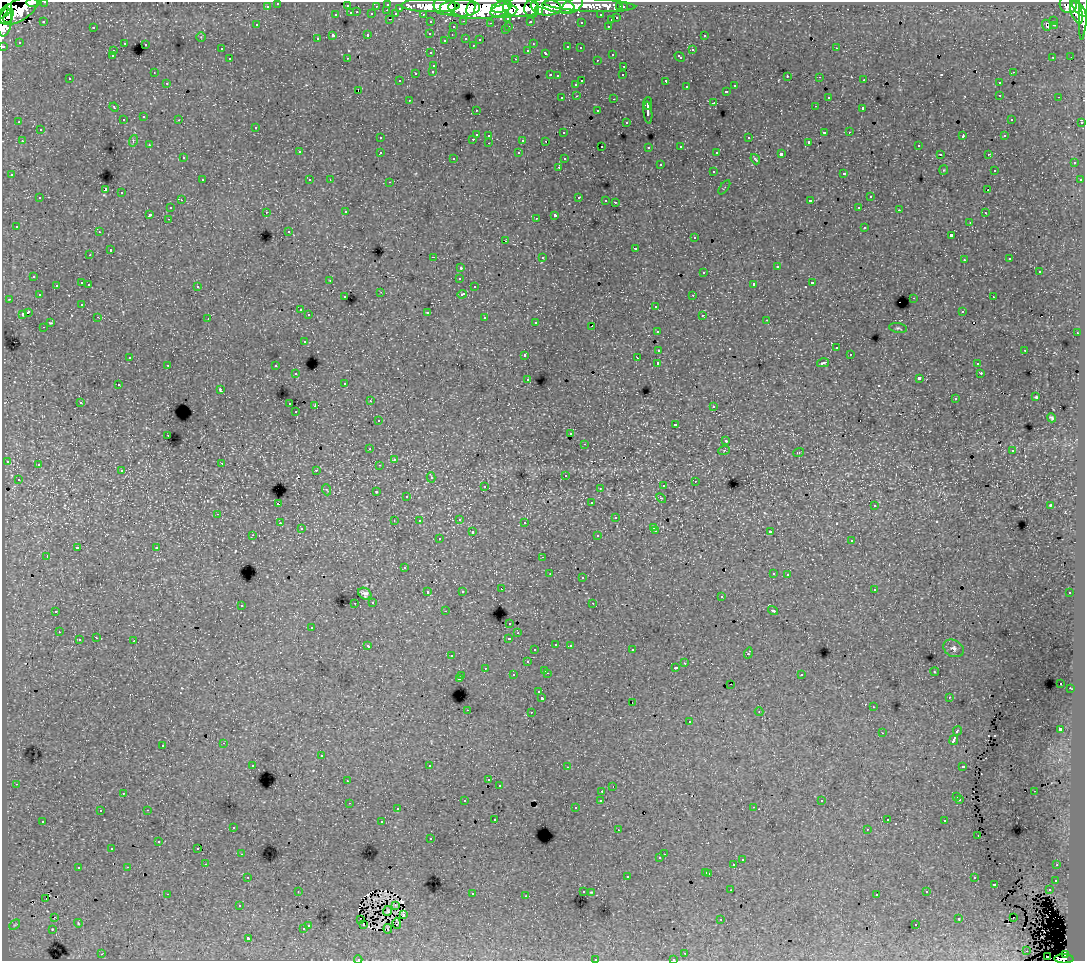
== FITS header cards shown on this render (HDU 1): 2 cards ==
NAXIS1  =                 1083
NAXIS2  =                  959

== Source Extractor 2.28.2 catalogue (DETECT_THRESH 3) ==
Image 1083 x 959 px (HDU 1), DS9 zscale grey, 1 PNG px = 1 image px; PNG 1087 x 963 px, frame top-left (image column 1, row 959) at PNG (2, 2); each listed source drawn as its Kron ellipse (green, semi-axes under 4 px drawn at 4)
Background 149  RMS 1.2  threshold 3.74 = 3 sigma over >= 5 px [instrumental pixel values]
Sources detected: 539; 6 with non-positive FLUX_AUTO (blend fragments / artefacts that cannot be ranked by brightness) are neither listed nor drawn; of the other 533, the 500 brightest by FLUX_AUTO listed and drawn (33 fainter detections omitted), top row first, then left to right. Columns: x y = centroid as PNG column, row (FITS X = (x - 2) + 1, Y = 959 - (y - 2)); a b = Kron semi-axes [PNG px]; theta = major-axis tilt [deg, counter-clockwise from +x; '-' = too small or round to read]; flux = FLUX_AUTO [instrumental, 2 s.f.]
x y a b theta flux
45 2 3 2 - 2400
33 3 7 3 1 27000
278 3 3 3 - 2900
388 4 3 3 - 5500
590 5 46 6 -2 120000
1068 5 9 8 - 97000
267 6 3 3 - 1700
347 6 3 3 - 920
376 6 3 2 - 1200
431 6 29 6 -2 260000
445 6 11 9 -23 200000
558 6 16 7 -6 150000
572 6 12 6 30 93000
1084 6 33 4 87 160000
502 7 10 5 14 230000
521 7 17 9 -2 360000
546 7 15 8 -6 280000
620 7 3 3 - 1300
623 7 3 3 - 2500
400 8 3 3 - 940
460 8 20 8 1 350000
479 8 30 11 -1 750000
471 9 7 4 76 82000
532 9 9 7 -89 170000
1079 9 10 4 -50 230000
387 10 3 2 - 240
5 11 9 4 45 18000
18 11 21 10 29 280000
504 11 13 6 5 220000
538 11 4 4 - 76000
1076 11 13 5 -74 230000
357 12 3 2 - 380
351 13 3 3 - 880
372 14 3 3 - 1100
396 14 4 3 - 950
423 14 3 2 - 2000
336 15 3 3 - 410
601 15 3 3 - 1800
9 16 8 4 66 110000
508 18 3 3 - 1200
617 18 3 3 - 580
390 19 3 2 - 290
611 20 3 3 - 470
464 21 3 2 - 430
530 21 3 3 - 1500
1054 21 2 2 - 95
5 22 14 6 79 210000
43 22 3 2 - 69
431 22 3 3 - 2300
581 22 3 2 - 120
490 23 3 2 - 120
257 25 3 2 - 160
1046 25 6 3 -67 320
1054 25 3 2 - 110
509 26 3 2 - 420
608 26 3 2 - 400
93 27 3 2 - 730
453 27 3 3 - 280
505 30 3 3 - 180
430 33 3 3 - 96
368 35 3 3 - 390
452 35 3 2 - 80
704 35 3 3 - 270
333 36 4 3 - 1700
201 37 4 4 - 96
466 38 3 3 - 320
317 39 3 3 - 150
480 39 3 3 - 200
445 40 3 2 - 74
19 42 3 3 - 88
125 43 3 2 - 66
145 44 3 3 - 380
533 44 3 2 - 90
473 45 3 2 - 78
3 46 3 3 - 5100
568 47 3 3 - 430
580 48 3 2 - 140
836 48 3 2 - 270
221 49 3 2 - 150
528 50 3 3 - 230
692 50 3 3 - 450
113 51 3 3 - 280
431 53 3 3 - 250
546 53 4 3 - 490
612 54 3 3 - 440
112 56 3 3 - 240
1071 56 3 2 - 92
680 57 6 3 -41 450
1053 57 3 2 - 160
347 58 4 2 - 65
230 59 3 3 - 340
516 59 3 2 - 470
597 60 3 2 - 180
434 65 3 3 - 330
624 66 3 2 - 290
433 71 3 3 - 350
154 72 3 2 - 80
1013 72 3 2 - 290
416 73 3 3 - 630
550 75 3 2 - 560
623 75 3 2 - 150
558 76 3 3 - 170
787 76 3 2 - 78
820 77 3 2 - 180
70 79 3 2 - 140
864 80 3 2 - 130
400 81 3 2 - 95
582 81 3 2 - 640
666 81 4 3 - 1100
167 83 3 3 - 260
999 83 3 2 - 200
576 84 3 3 - 220
735 86 3 3 - 360
687 87 3 3 - 300
358 90 3 2 - 120
726 91 3 3 - 330
1000 95 3 2 - 270
577 96 3 2 - 290
828 97 3 3 - 220
1059 97 3 2 - 180
562 98 3 3 - 230
614 99 3 2 - 370
409 100 3 2 - 230
714 103 3 3 - 1100
648 104 6 2 89 2200
815 106 3 2 - 160
114 107 5 3 - 71
863 108 3 3 - 1200
476 110 3 2 - 180
598 111 3 3 - 440
648 112 11 3 -84 2800
144 117 3 3 - 260
1011 119 3 3 - 190
123 120 3 3 - 220
179 120 3 2 - 240
19 122 3 2 - 110
626 122 3 3 - 200
1082 122 3 3 - 890
256 127 3 3 - 240
40 130 3 3 - 350
824 132 4 3 - 1100
849 132 3 2 - 210
564 133 3 2 - 87
476 134 3 3 - 1000
489 135 3 3 - 250
963 136 4 2 - 560
1004 136 3 3 - 210
380 138 3 3 - 210
749 138 3 3 - 460
473 139 3 2 - 410
523 140 3 3 - 910
22 141 3 2 - 290
133 141 6 3 75 120
546 141 3 2 - 67
809 142 3 3 - 160
489 143 3 2 - 220
149 145 3 3 - 190
602 146 3 2 - 200
681 146 3 3 - 310
918 146 3 2 - 290
649 147 3 3 - 290
299 152 3 3 - 330
380 152 3 3 - 370
717 152 3 3 - 160
519 153 3 3 - 250
781 154 4 3 - 2100
940 154 3 2 - 160
988 154 3 3 - 230
183 158 3 2 - 160
454 158 3 2 - 120
564 159 3 3 - 210
755 159 5 2 - 100
1074 163 3 3 - 350
660 165 3 3 - 590
559 167 3 2 - 320
944 170 5 4 - 95
994 170 3 3 - 110
713 171 3 3 - 470
844 173 3 3 - 490
12 175 3 3 - 230
202 180 3 2 - 290
310 180 3 3 - 220
330 180 3 2 - 84
1080 180 3 3 - 270
390 182 3 2 - 420
724 187 8 2 53 71
105 190 3 3 - 9500
988 190 2 2 - 73
122 193 3 3 - 500
579 197 3 2 - 550
870 197 3 3 - 450
40 198 3 3 - 460
181 200 3 2 - 260
606 200 3 2 - 190
810 201 3 3 - 1500
615 202 3 3 - 1100
859 207 3 2 - 240
170 208 3 3 - 320
899 210 3 2 - 200
266 212 3 2 - 270
346 212 3 3 - 330
985 213 3 2 - 180
150 214 3 3 - 1300
555 215 4 3 - 1800
536 218 3 2 - 140
168 219 3 2 - 250
970 222 3 3 - 180
16 226 3 3 - 150
865 227 3 3 - 410
289 231 3 3 - 150
99 232 3 2 - 270
951 235 3 3 - 1100
694 238 3 3 - 310
506 241 3 2 - 160
635 248 3 3 - 960
110 250 3 3 - 780
90 255 3 3 - 200
433 257 2 2 - 660
542 257 3 3 - 520
1010 259 3 3 - 190
964 260 3 3 - 210
777 267 3 3 - 940
461 268 4 4 - 95
1039 271 3 3 - 600
704 272 3 3 - 560
34 276 3 3 - 260
459 278 3 3 - 180
330 280 3 2 - 120
82 283 3 3 - 760
812 283 3 3 - 770
89 284 3 2 - 460
754 284 4 3 - 2100
56 285 3 3 - 180
197 286 3 3 - 350
474 287 3 3 - 220
381 292 4 4 - 84
462 294 5 3 - 640
39 295 3 3 - 200
693 295 3 2 - 250
345 297 3 3 - 140
993 297 3 2 - 280
914 298 3 2 - 590
9 299 3 2 - 230
82 304 3 3 - 200
656 306 3 3 - 450
300 310 3 3 - 260
962 311 3 3 - 260
28 312 4 3 - 1800
427 312 3 3 - 920
22 314 3 3 - 770
309 315 3 3 - 340
702 315 3 3 - 360
98 317 3 2 - 260
485 318 3 3 - 730
208 319 3 2 - 69
767 320 3 2 - 140
536 322 3 3 - 250
50 323 3 2 - 82
592 326 2 2 - 82
44 327 3 2 - 230
898 328 9 4 -9 160
657 331 3 3 - 400
1077 333 3 2 - 260
304 341 3 3 - 370
836 348 3 3 - 190
659 350 4 3 - 1400
1025 350 3 2 - 520
850 354 3 2 - 230
525 355 3 3 - 260
130 357 3 2 - 130
637 358 3 2 - 79
658 363 3 3 - 2900
823 363 6 3 13 150
977 364 3 3 - 230
168 365 3 2 - 360
276 366 3 3 - 310
981 373 3 2 - 97
296 374 3 2 - 280
919 378 4 3 - 2900
528 379 3 3 - 220
345 383 3 3 - 160
118 385 3 3 - 270
220 389 4 3 - 120
1036 397 3 3 - 130
955 399 3 3 - 190
370 401 3 3 - 220
80 402 3 3 - 240
290 404 3 2 - 380
315 406 3 3 - 760
714 406 3 3 - 250
296 412 3 2 - 200
1051 418 4 3 - 150
378 421 3 3 - 290
675 424 3 3 - 240
571 433 3 2 - 200
168 435 3 2 - 320
726 441 4 4 - 84
585 444 3 2 - 320
370 449 3 2 - 240
724 450 6 4 20 79
1012 451 3 3 - 290
799 452 5 2 - 69
394 459 3 3 - 100
7 461 3 3 - 330
222 463 2 2 - 220
38 464 3 3 - 380
379 465 3 3 - 95
316 470 3 3 - 490
122 471 3 3 - 300
565 475 3 3 - 280
431 477 5 3 - 240
18 479 3 3 - 240
695 481 3 2 - 240
485 486 3 2 - 400
663 486 3 3 - 390
600 488 3 3 - 200
327 490 5 3 - 74
376 492 3 2 - 67
407 496 3 3 - 160
661 498 6 3 -45 90
591 503 3 3 - 220
278 504 3 3 - 1700
1050 505 3 2 - 74
874 506 3 3 - 230
218 514 3 2 - 360
616 518 3 3 - 380
459 519 3 3 - 460
394 521 3 2 - 75
419 521 3 2 - 160
525 522 3 2 - 240
280 523 3 3 - 290
654 527 3 3 - 300
301 529 3 3 - 210
656 531 3 2 - 320
472 532 3 3 - 820
770 532 3 2 - 88
253 535 4 3 - 180
598 536 3 3 - 440
439 539 3 3 - 300
852 541 3 3 - 380
77 548 4 3 - 1000
156 548 4 3 - 77
47 556 3 2 - 910
543 557 3 2 - 180
404 568 3 3 - 250
773 573 3 3 - 360
550 574 3 2 - 72
788 574 3 3 - 320
582 578 3 3 - 460
501 589 2 2 - 100
874 589 3 2 - 240
462 591 3 3 - 230
428 592 3 3 - 650
1070 593 3 3 - 280
365 594 7 5 -33 360
721 597 3 3 - 250
373 602 3 3 - 360
355 603 3 2 - 250
593 603 3 2 - 120
241 605 3 3 - 360
56 611 3 3 - 400
445 611 3 2 - 150
773 611 5 3 - 120
510 623 3 3 - 270
312 627 3 3 - 320
59 632 3 2 - 130
518 633 3 2 - 120
96 638 3 2 - 340
509 638 3 3 - 530
79 640 3 3 - 710
134 641 3 2 - 610
556 644 3 2 - 310
570 645 3 3 - 260
368 646 4 3 - 320
953 648 11 8 -27 340
535 650 3 3 - 220
632 650 3 2 - 340
748 653 5 3 - 880
451 656 3 2 - 220
527 662 3 3 - 340
685 663 3 2 - 310
485 668 3 3 - 310
676 668 3 3 - 270
545 670 3 2 - 330
935 672 4 3 - 79
547 673 3 2 - 450
801 674 3 3 - 290
513 675 3 3 - 340
462 676 3 2 - 330
459 679 3 3 - 1200
1061 683 3 2 - 85
731 684 2 2 - 140
1070 688 3 2 - 170
539 692 3 3 - 150
949 697 3 2 - 96
542 698 3 3 - 1900
632 702 2 2 - 130
873 707 3 3 - 180
467 710 2 2 - 210
531 712 3 2 - 340
759 712 4 4 - 75
690 722 3 3 - 440
1060 729 4 3 - 3100
957 731 5 3 - 1100
882 733 3 2 - 71
954 740 5 3 - 3500
224 743 3 2 - 310
163 745 3 3 - 430
321 756 3 3 - 610
253 765 3 3 - 220
430 766 3 3 - 3800
963 766 4 3 - 720
567 767 3 2 - 160
489 780 3 3 - 220
347 781 3 2 - 95
16 784 3 2 - 270
499 785 3 3 - 350
613 786 3 2 - 120
602 791 3 2 - 210
1034 791 3 2 - 170
123 793 3 2 - 180
957 797 3 3 - 390
960 799 3 3 - 180
601 800 3 3 - 310
465 801 3 2 - 230
822 801 3 2 - 110
349 803 3 2 - 300
753 807 3 2 - 220
575 808 3 3 - 160
397 809 3 3 - 200
147 810 3 2 - 420
100 811 3 2 - 230
495 819 3 2 - 200
887 820 3 3 - 160
43 821 3 3 - 260
945 821 3 3 - 420
382 822 3 3 - 820
233 827 3 3 - 320
867 829 3 2 - 150
618 830 3 2 - 160
978 836 3 2 - 110
431 838 3 2 - 130
159 842 3 3 - 270
112 848 3 2 - 120
198 848 3 2 - 130
242 854 3 2 - 170
664 854 2 2 - 130
660 858 3 2 - 180
742 860 3 3 - 370
206 864 2 2 - 190
734 865 3 3 - 1000
1057 865 3 3 - 210
128 867 3 2 - 270
78 868 3 3 - 580
706 872 3 3 - 530
709 873 3 3 - 380
627 876 3 3 - 590
248 877 3 2 - 250
974 878 3 3 - 280
1056 880 3 3 - 240
994 884 3 3 - 770
731 890 3 2 - 130
1049 890 3 3 - 260
298 891 3 2 - 85
583 891 3 3 - 200
591 892 4 3 - 71
927 892 3 2 - 250
167 894 3 2 - 1000
472 894 3 3 - 500
877 895 3 3 - 100
526 896 3 3 - 200
46 899 3 2 - 440
395 905 4 3 - 86
239 906 3 3 - 130
387 911 5 2 - 140
403 915 4 2 - 120
55 917 3 2 - 68
1013 918 2 2 - 130
721 919 3 2 - 81
959 919 3 3 - 410
361 920 2 2 - 130
78 923 4 3 - 73
397 923 5 2 - 100
15 925 6 3 45 100
308 925 3 3 - 290
364 925 3 2 - 220
916 925 3 3 - 270
52 929 3 3 - 64
303 929 3 3 - 350
388 929 4 2 - 150
248 938 3 3 - 2200
1027 951 3 2 - 82
685 953 3 2 - 260
102 954 3 2 - 470
1065 955 4 3 - 43000
1047 956 2 2 - 240
595 959 3 3 - 440
673 959 3 2 - 190
1064 959 10 4 -1 80000
358 960 4 3 - 83
At the frame edge (FLAGS 8, measured only in part): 10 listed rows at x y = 45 2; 33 3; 278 3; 1084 6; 5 22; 3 46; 595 959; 673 959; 1064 959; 358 960
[33 fainter detections neither listed nor drawn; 6 non-positive-flux detections neither listed nor drawn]